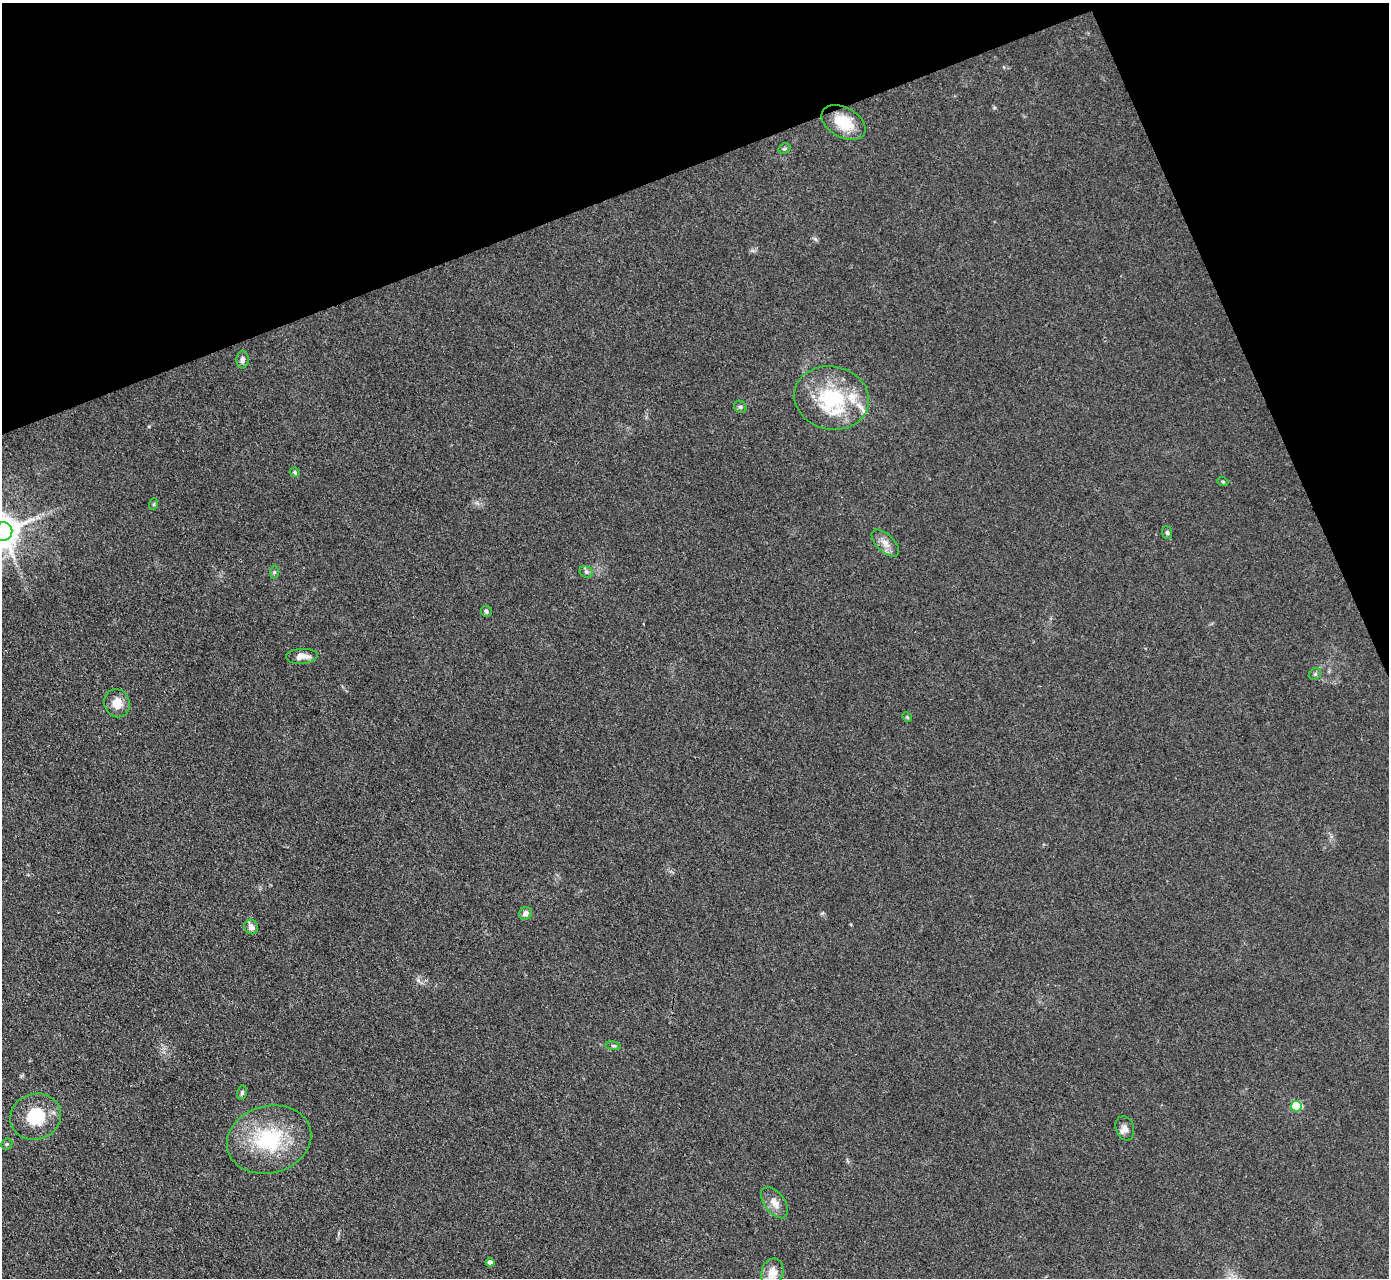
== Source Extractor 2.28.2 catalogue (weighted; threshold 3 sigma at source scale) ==
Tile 3 of 4 x 4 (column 3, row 1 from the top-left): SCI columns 2775-4161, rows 4109-5384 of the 5549 x 5534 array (HDU 1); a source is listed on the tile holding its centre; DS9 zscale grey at full resolution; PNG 1391 x 1280 px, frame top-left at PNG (2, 3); each listed source drawn as its Kron ellipse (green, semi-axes under 4 px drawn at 4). Shown black and unused: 19% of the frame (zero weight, under 3 of 4 exposures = <1% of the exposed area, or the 3 px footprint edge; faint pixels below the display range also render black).
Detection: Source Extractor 2.28.2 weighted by HDU 2 'WHT'; one run over the whole footprint, this tile lists its part. Background 0.0889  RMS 0.0061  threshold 0.0275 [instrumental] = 3 sigma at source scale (4.5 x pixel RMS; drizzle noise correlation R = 1.50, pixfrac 1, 0.05/0.05 arcsec/px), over >= 5 px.
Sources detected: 32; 2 inside a brighter listed object's ellipse — not listed separately; the other 30 listed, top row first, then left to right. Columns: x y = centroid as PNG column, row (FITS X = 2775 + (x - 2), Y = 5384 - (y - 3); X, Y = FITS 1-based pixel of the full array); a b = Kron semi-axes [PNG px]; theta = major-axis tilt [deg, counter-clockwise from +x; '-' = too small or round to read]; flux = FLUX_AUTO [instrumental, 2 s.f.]
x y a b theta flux
843 122 24 15 -29 17
784 149 6 5 - 1.1
242 360 8 6 82 2.5
832 398 38 31 -12 48
740 407 6 5 - 1.4
295 472 5 4 - 0.93
1223 482 5 3 - 0.63
154 504 6 4 71 0.74
3 532 9 9 - 1300
1167 533 6 5 - 1.2
885 543 17 8 -44 5
274 572 6 4 89 1
586 572 7 5 -22 1.4
486 611 5 5 - 1.4
302 656 16 7 4 5.2
1315 674 6 5 - 1.2
117 703 14 12 -71 7.7
907 717 5 4 - 0.71
525 913 7 6 - 3.2
251 927 7 6 - 3.9
613 1046 8 3 -9 0.97
242 1093 7 5 79 1.1
1296 1106 5 5 - 42
36 1117 25 23 19 22
1125 1128 12 9 -72 3.5
269 1139 43 33 15 52
7 1144 6 5 - 1
774 1202 18 10 -54 5.6
490 1262 4 4 - 2.8
772 1272 14 11 76 6.8
Isophote crosses this tile's border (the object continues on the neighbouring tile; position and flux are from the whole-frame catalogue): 1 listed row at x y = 3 532